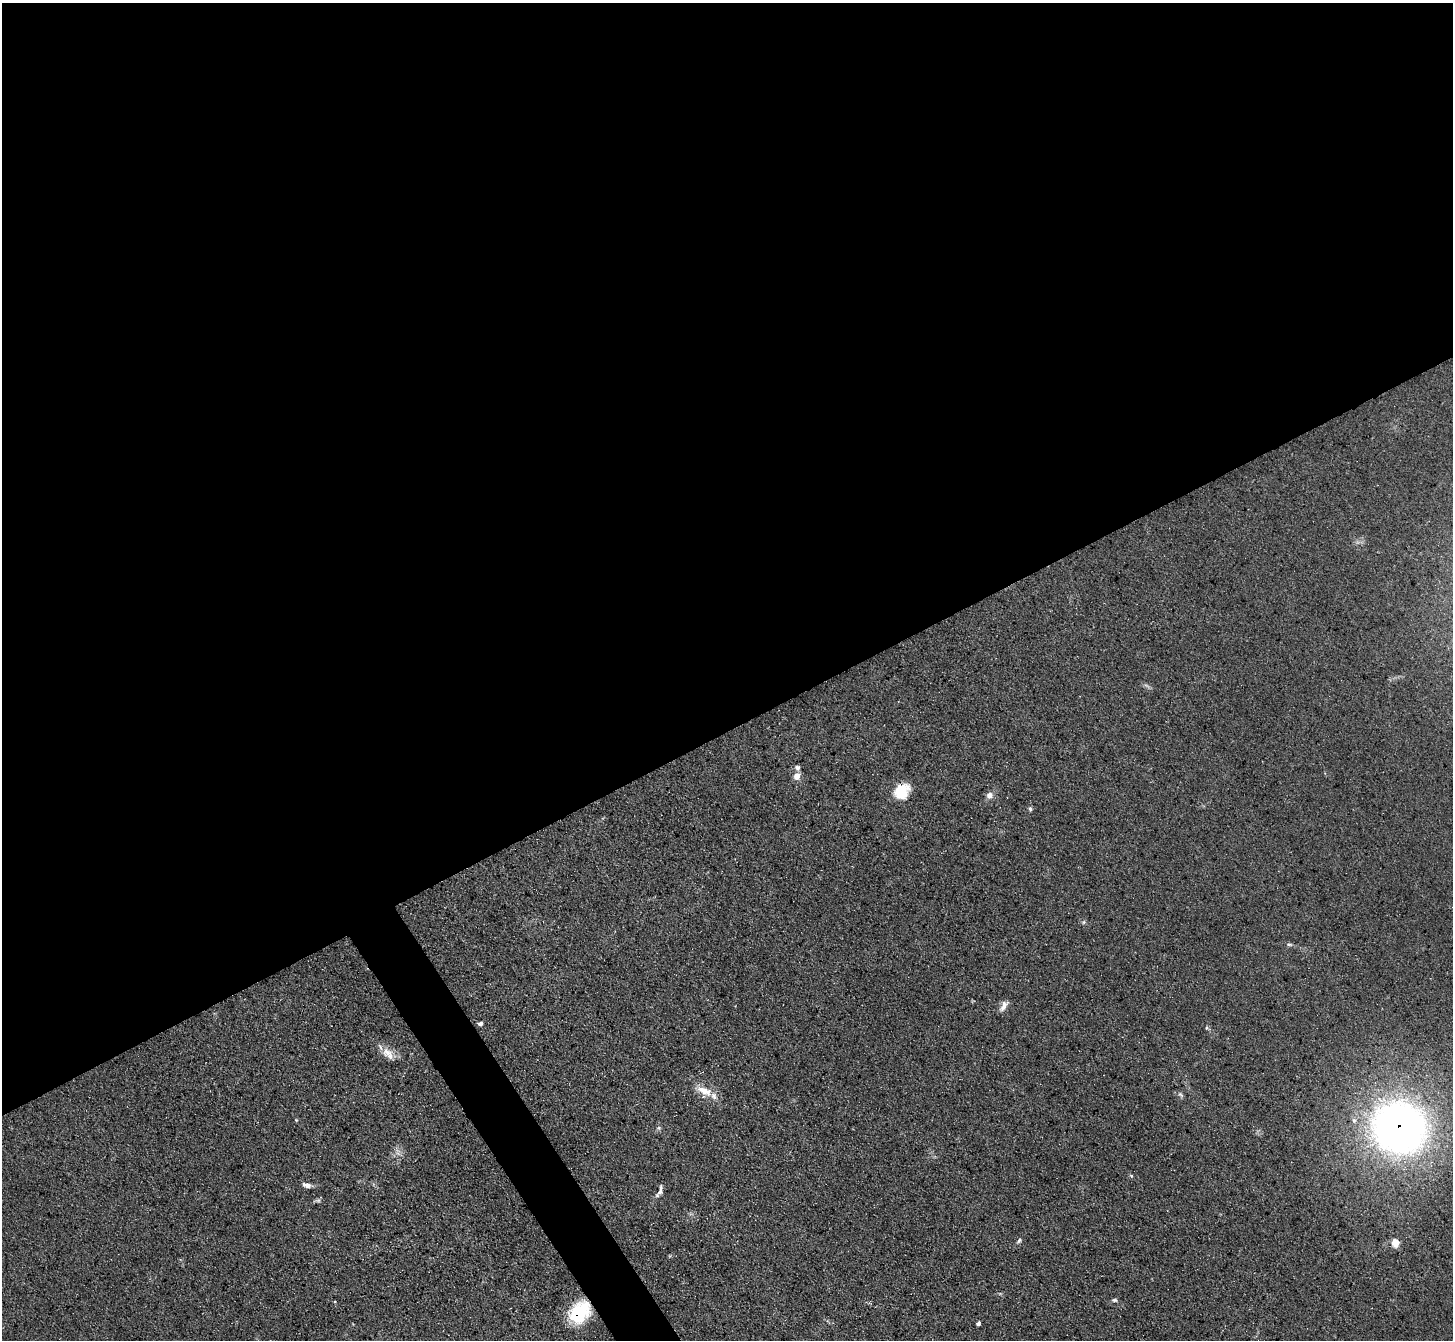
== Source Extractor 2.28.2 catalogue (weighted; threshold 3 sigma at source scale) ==
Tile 2 of 4 x 4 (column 2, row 1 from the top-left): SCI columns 1454-2904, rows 4167-5504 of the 5807 x 5798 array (HDU 1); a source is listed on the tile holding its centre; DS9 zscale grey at full resolution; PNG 1455 x 1342 px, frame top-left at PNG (2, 3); no overlay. Shown black and unused: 56% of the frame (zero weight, under 3 of 5 exposures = <1% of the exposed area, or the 3 px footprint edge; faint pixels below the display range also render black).
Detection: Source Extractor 2.28.2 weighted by HDU 2 'WHT'; one run over the whole footprint, this tile lists its part. Background 0.0741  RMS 0.0085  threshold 0.0383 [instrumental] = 3 sigma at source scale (4.5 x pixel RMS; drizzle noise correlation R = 1.50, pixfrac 1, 0.05/0.05 arcsec/px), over >= 5 px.
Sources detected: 28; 2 inside a brighter listed object's ellipse — not listed separately; the other 26 listed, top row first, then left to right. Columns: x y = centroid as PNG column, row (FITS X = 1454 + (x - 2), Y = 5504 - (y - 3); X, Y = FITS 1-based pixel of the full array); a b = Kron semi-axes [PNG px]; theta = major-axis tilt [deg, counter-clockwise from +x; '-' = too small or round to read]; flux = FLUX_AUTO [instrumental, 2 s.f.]
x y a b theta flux
1147 686 10 4 -30 2
797 776 9 7 73 6.4
902 791 20 16 42 23
989 795 10 9 - 4.6
1030 809 6 5 - 1.7
1084 922 6 5 - 1.6
1289 944 9 4 -4 1.7
1004 1006 15 7 57 5.2
481 1024 5 4 - 3.3
1206 1028 6 3 71 1
388 1053 19 11 -44 10
705 1091 23 10 -23 13
1180 1095 10 5 -41 2
296 1120 4 4 - 0.78
659 1128 6 5 - 1.7
1399 1128 45 42 -28 550
398 1152 12 5 -67 3.7
1131 1176 5 5 - 1.1
306 1185 12 6 -12 4.6
660 1192 10 6 72 3.6
318 1200 8 6 10 1.8
1019 1241 8 4 45 1.8
1396 1243 5 5 - 25
1114 1300 7 5 0 1.7
579 1312 26 19 48 50
978 1324 5 3 - 2
Overlapping masked pixels (flux is a lower limit): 2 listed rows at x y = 1399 1128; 579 1312